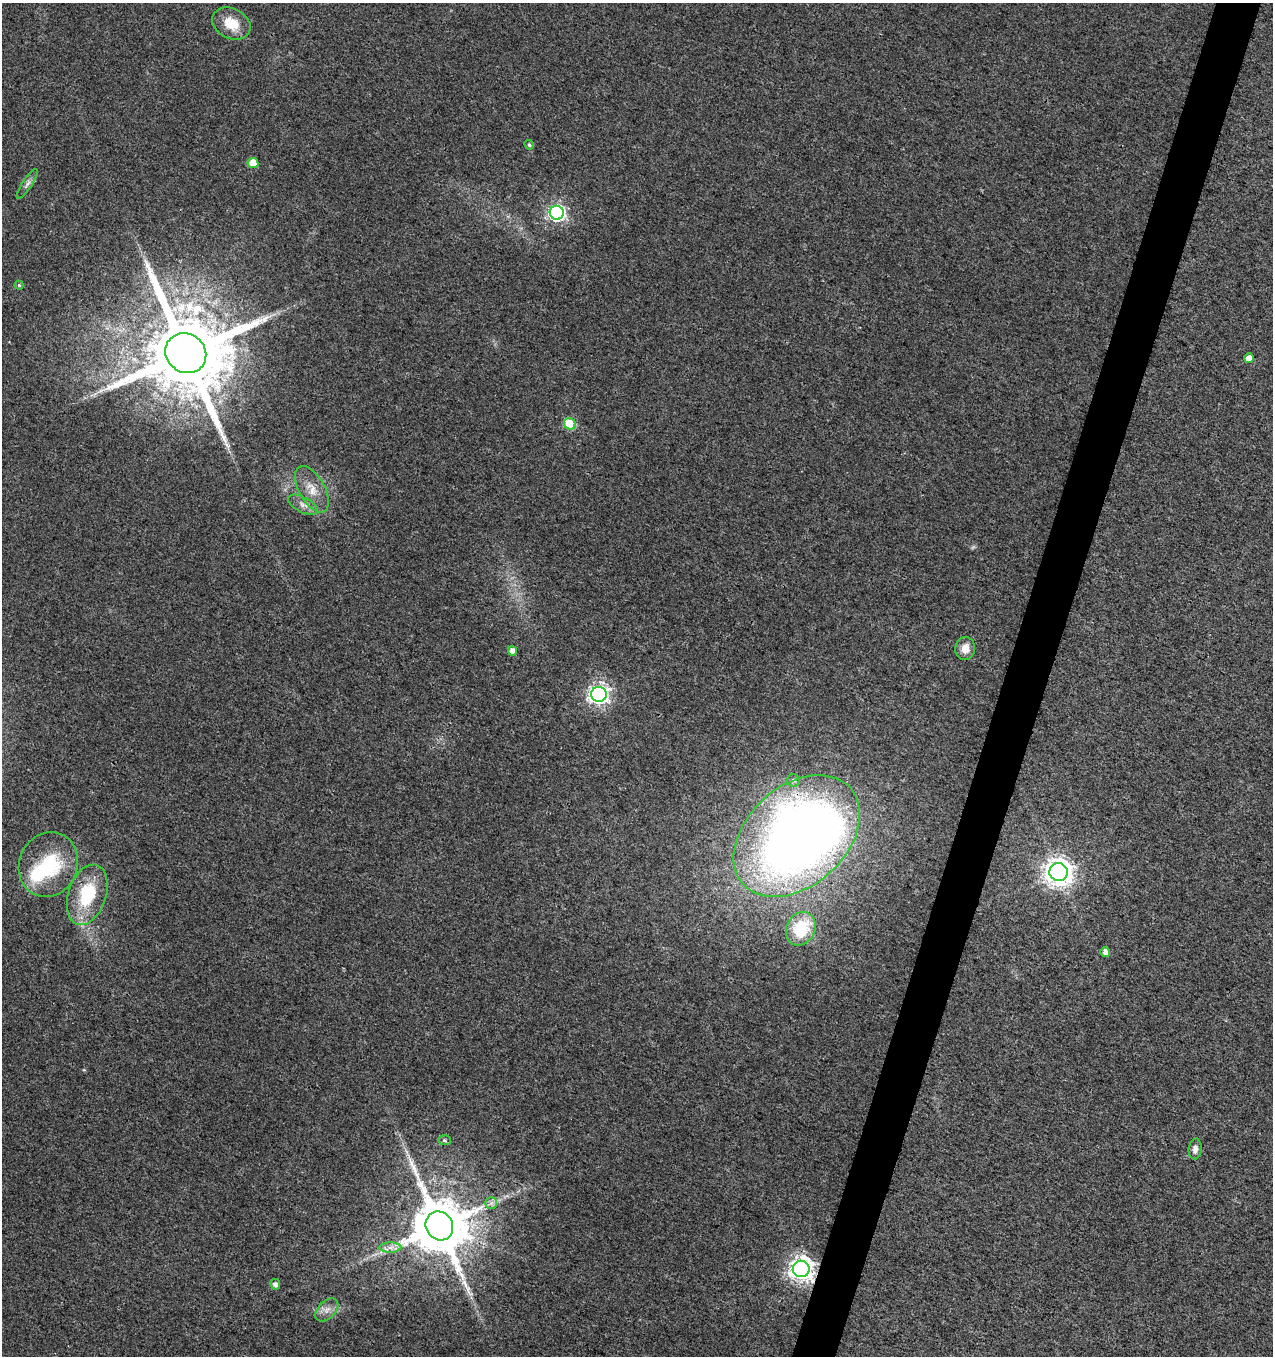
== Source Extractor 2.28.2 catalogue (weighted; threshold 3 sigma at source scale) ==
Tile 10 of 4 x 4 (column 2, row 3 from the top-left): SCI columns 1550-2820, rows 1355-2708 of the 5574 x 5425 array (HDU 1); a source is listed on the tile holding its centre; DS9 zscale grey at full resolution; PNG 1275 x 1358 px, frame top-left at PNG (2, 3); each listed source drawn as its Kron ellipse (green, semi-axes under 4 px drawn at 4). Shown black and unused: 3% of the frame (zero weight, under 3 of 4 exposures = <1% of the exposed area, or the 3 px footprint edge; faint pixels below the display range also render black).
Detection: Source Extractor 2.28.2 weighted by HDU 2 'WHT'; one run over the whole footprint, this tile lists its part. Background 0.00757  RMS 0.0031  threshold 0.0141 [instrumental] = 3 sigma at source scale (4.5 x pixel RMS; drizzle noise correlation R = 1.50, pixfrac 1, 0.0396/0.0396 arcsec/px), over >= 5 px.
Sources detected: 32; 2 inside a brighter object's white glare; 1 long thin detection or spike segment (spike, bleed or trail) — neither listed nor drawn; the other 29 listed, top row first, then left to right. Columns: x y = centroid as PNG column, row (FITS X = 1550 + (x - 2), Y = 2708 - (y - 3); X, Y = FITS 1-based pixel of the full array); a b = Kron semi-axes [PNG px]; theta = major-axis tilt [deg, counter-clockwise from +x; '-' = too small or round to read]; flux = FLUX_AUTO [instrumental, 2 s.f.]
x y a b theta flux
231 24 20 15 -26 6.9
529 145 5 4 - 0.58
253 163 5 5 - 6.1
27 184 17 5 57 1.4
557 213 7 7 - 90
19 285 4 4 - 0.44
186 353 21 19 -38 5400
1249 358 5 5 - 2.9
570 424 6 5 - 17
312 489 26 12 -60 5.4
303 505 16 7 -28 2.3
965 648 11 10 - 3.3
512 651 5 4 - 2.4
599 694 8 7 - 150
793 780 6 6 - 0.79
797 836 72 49 42 350
48 864 33 29 67 22
1058 872 9 9 - 350
87 895 31 19 71 18
801 929 17 14 63 14
1105 952 5 4 - 1.6
444 1140 6 5 - 0.56
1195 1149 10 6 84 1.6
491 1203 6 6 - 0.97
439 1226 15 13 -58 2300
390 1247 11 5 0 1.6
801 1269 8 8 - 260
275 1284 5 5 - 1.5
327 1310 14 8 46 2.4
Overlapping masked pixels (flux is a lower limit): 3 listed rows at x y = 186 353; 797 836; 801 1269